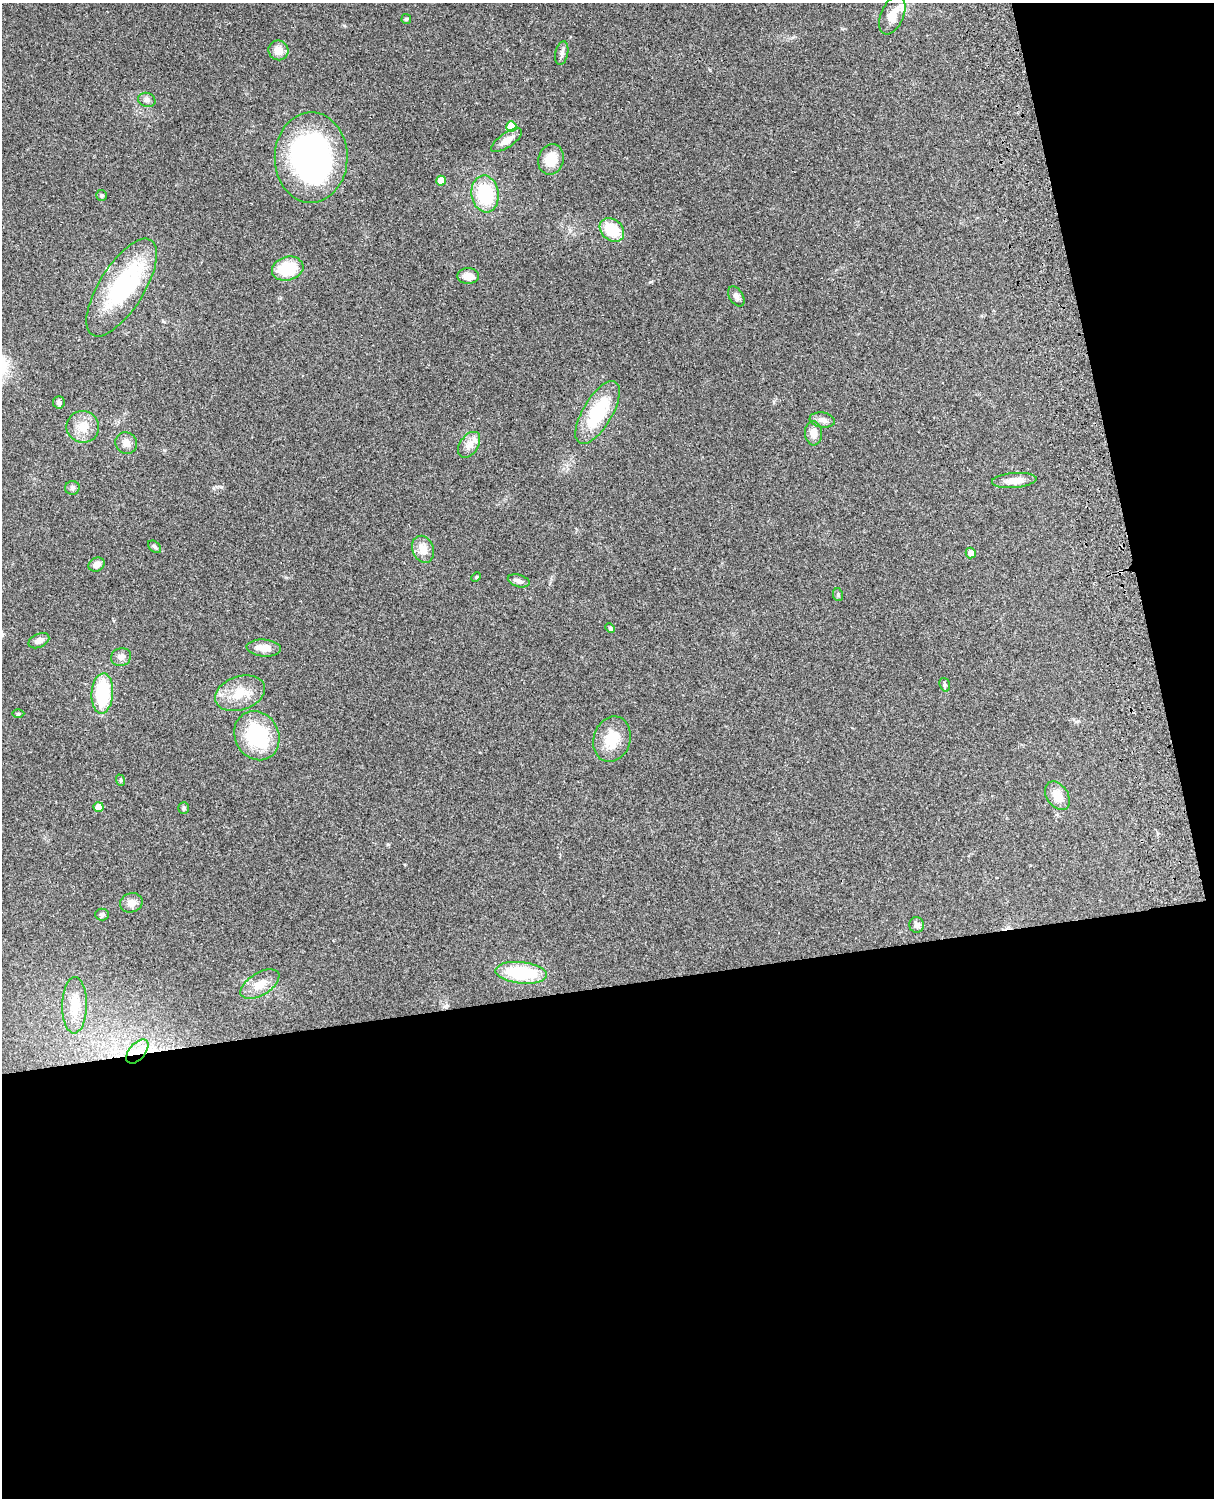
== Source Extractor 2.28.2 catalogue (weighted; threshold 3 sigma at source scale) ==
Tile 12 of 4 x 3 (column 4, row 3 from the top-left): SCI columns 3756-4967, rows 164-1659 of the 5088 x 4927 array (HDU 1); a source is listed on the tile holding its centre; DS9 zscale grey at full resolution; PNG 1216 x 1500 px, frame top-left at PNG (2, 3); each listed source drawn as its Kron ellipse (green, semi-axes under 4 px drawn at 4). Shown black and unused: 39% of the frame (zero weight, under 3 of 4 exposures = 6% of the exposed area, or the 3 px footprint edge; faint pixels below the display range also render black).
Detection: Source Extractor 2.28.2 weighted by HDU 2 'WHT'; one run over the whole footprint, this tile lists its part. Background 0.221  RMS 0.0083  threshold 0.0372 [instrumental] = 3 sigma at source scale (4.5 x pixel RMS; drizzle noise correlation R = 1.50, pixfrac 1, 0.05/0.05 arcsec/px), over >= 5 px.
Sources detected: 58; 1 inside a brighter object's white glare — neither listed nor drawn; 3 inside a brighter listed object's ellipse — not listed separately; the other 54 listed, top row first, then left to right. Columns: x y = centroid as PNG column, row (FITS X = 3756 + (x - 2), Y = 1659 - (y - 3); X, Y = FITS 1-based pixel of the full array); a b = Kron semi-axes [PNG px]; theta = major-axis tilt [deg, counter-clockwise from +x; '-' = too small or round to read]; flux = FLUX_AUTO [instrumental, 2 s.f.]
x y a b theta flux
892 15 20 11 66 11
406 19 5 4 - 1
278 50 10 9 - 7.8
562 53 12 6 78 3.1
147 100 9 7 -16 2.8
511 126 5 5 - 25
506 140 18 7 34 8
311 157 45 36 89 230
551 159 15 13 71 14
441 181 5 4 - 11
485 194 18 13 -82 43
102 195 5 5 - 1.5
612 230 13 10 -41 24
288 269 16 11 14 28
468 276 10 8 0 7.5
122 288 56 22 58 89
736 296 11 7 -57 3.4
59 402 6 6 - 2.2
598 412 35 14 59 41
822 420 13 7 -8 4
83 427 16 16 - 12
814 433 12 8 -87 6.7
126 443 11 10 - 5.7
469 445 14 9 56 6
1014 480 22 7 5 9.1
72 488 7 6 - 2.2
154 547 7 5 -41 1.6
423 549 14 10 -68 8.6
971 553 5 5 - 5.1
97 564 8 6 27 4.5
476 577 5 4 - 0.94
519 581 11 6 -16 3.5
838 595 6 5 - 1.5
610 628 5 4 - 1.8
39 641 11 6 25 5.2
264 648 17 8 -5 9
121 657 10 9 - 4
945 685 7 5 -73 1.5
102 693 20 11 86 49
240 693 25 17 19 19
18 714 6 4 0 1
257 736 25 22 -62 57
612 739 23 18 72 19
120 780 6 3 -71 1
1057 796 15 10 -55 11
98 807 5 5 - 11
184 808 6 5 - 1.3
131 903 11 9 21 5.4
102 914 7 6 - 1.8
917 925 8 7 - 3.6
521 973 26 11 -6 49
260 984 22 11 31 11
74 1005 28 12 89 18
137 1051 14 8 50 9.5
Overlapping masked pixels (flux is a lower limit): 1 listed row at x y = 137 1051
Unlisted compact peaks at least as high as the median listed source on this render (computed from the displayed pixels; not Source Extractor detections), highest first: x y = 650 282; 388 844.